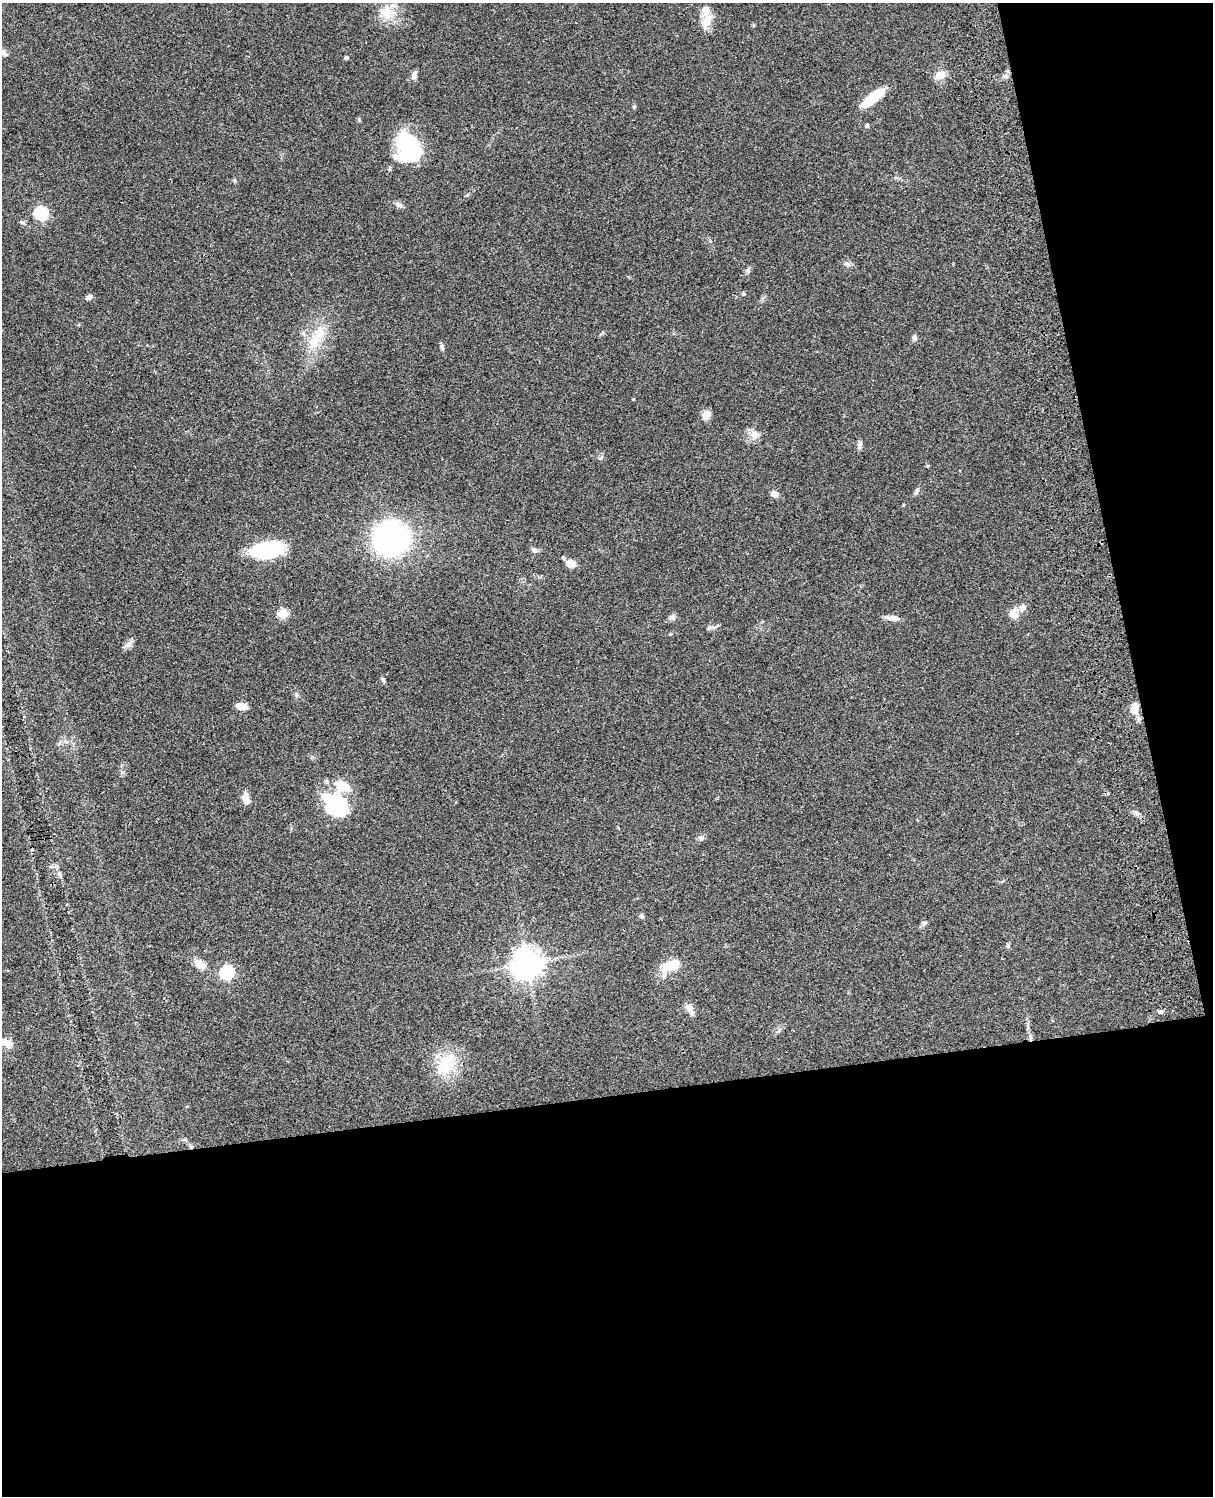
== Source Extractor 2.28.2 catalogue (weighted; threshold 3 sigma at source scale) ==
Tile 12 of 4 x 3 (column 4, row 3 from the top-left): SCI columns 3756-4966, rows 279-1772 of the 5085 x 4926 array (HDU 1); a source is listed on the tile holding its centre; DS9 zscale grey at full resolution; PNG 1215 x 1498 px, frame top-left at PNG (2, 3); no overlay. Shown black and unused: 33% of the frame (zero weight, under 3 of 4 exposures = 6% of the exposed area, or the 3 px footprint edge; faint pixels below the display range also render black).
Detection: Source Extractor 2.28.2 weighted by HDU 2 'WHT'; one run over the whole footprint, this tile lists its part. Background 0.081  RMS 0.0058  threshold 0.0262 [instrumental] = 3 sigma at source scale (4.5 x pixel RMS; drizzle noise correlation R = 1.50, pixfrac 1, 0.05/0.05 arcsec/px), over >= 5 px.
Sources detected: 59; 2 inside a brighter object's white glare — not listed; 2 inside a brighter listed object's ellipse — not listed separately; the other 55 listed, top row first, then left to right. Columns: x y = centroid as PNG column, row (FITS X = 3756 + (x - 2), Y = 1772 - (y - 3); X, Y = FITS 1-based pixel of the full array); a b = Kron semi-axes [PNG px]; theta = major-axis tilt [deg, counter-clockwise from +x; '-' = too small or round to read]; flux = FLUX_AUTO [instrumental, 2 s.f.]
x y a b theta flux
386 13 19 16 -52 11
707 21 22 12 82 7.5
3 52 11 7 -30 3.1
346 58 4 3 - 1.2
414 75 11 6 73 2.3
940 75 13 10 27 5.1
1005 76 9 5 9 1.7
873 98 30 9 37 15
867 125 4 4 - 1.2
409 147 27 19 -70 61
234 180 6 4 -70 0.71
399 205 11 6 -29 1.8
41 213 6 6 - 66
22 222 7 5 -29 1.1
848 264 8 6 -17 1.7
748 270 8 6 74 1.3
743 294 5 4 - 0.63
89 297 10 5 34 1.6
914 338 7 6 - 1.4
315 341 31 14 57 16
442 346 9 4 -65 1.2
706 415 11 7 68 4.9
754 435 12 11 - 4.3
860 444 9 6 65 1.8
916 492 10 4 60 1.2
774 494 8 6 -28 3.3
391 539 17 17 - 360
267 550 27 13 8 53
534 550 8 7 - 1.8
571 564 11 7 -19 6.8
283 613 6 5 - 23
1014 613 14 12 67 4.9
672 617 10 6 39 1.7
892 618 17 6 -7 3.3
129 644 13 7 53 2.6
383 680 8 4 -65 1
241 706 10 6 -7 6.5
1134 709 15 10 88 6.3
341 785 16 11 -28 14
246 799 13 7 -80 4.3
335 807 22 21 - 39
701 837 6 6 - 1.3
60 875 10 6 -56 2
641 916 6 6 - 1.1
924 922 7 6 - 1.3
1008 946 7 5 71 0.94
200 964 17 9 -46 5
527 964 9 9 - 770
672 965 18 9 25 15
227 972 6 6 - 77
689 1008 15 8 -57 3.5
1160 1012 8 4 0 1.1
1030 1038 8 3 -85 1.2
6 1043 15 9 -23 4.6
446 1064 35 21 56 21
Overlapping masked pixels (flux is a lower limit): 1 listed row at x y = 1030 1038
Isophote crosses this tile's border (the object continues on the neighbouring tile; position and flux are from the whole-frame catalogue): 1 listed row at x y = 3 52
Unlisted compact peaks at least as high as the median listed source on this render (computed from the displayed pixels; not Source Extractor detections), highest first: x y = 601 458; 709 628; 633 399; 634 107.